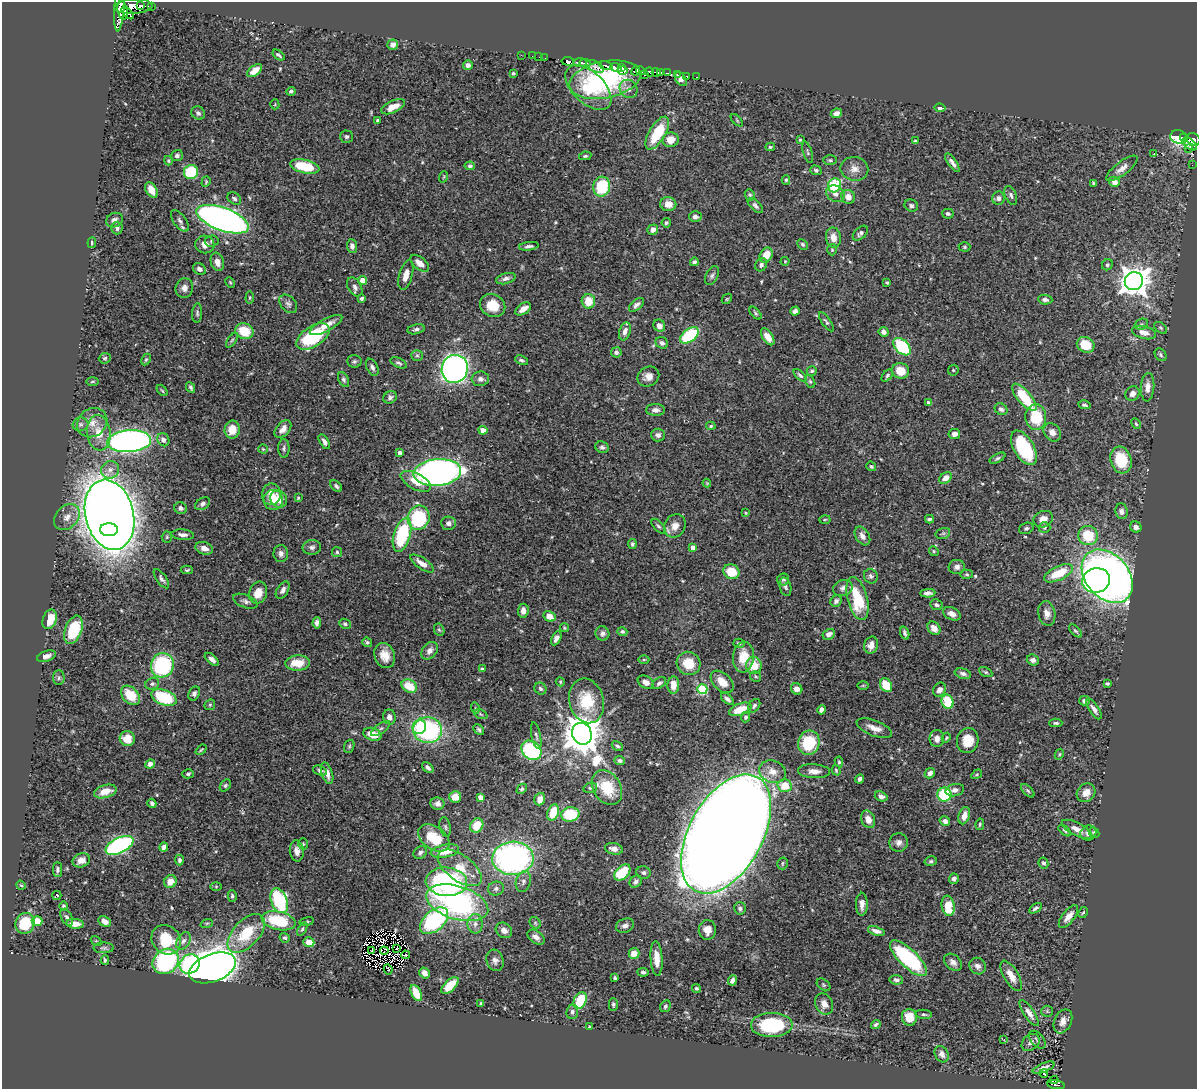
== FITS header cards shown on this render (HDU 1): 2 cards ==
NAXIS1  =                 1195
NAXIS2  =                 1087

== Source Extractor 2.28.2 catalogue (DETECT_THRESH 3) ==
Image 1195 x 1087 px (HDU 1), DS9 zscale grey, 1 PNG px = 1 image px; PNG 1199 x 1091 px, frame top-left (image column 1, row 1087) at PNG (2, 2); each listed source drawn as its Kron ellipse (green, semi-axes under 4 px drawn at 4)
Background 0.412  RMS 0.019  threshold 0.0572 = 3 sigma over >= 5 px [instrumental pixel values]
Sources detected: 555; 8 with non-positive FLUX_AUTO (blend fragments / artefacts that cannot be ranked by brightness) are neither listed nor drawn; of the other 547, the 500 brightest by FLUX_AUTO listed and drawn (47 fainter detections omitted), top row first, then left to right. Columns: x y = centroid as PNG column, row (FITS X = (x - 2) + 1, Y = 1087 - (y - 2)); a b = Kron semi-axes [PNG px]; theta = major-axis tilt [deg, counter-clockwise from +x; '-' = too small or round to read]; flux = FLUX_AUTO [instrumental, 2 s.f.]
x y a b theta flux
140 6 3 2 - 46
151 6 3 2 - 12
133 7 19 7 3 190
119 8 24 5 86 340
123 10 9 5 -81 74
128 13 8 3 -46 73
393 45 5 5 - 6.5
278 55 7 3 -37 2.3
521 55 3 2 - 2.5
532 56 2 2 - 2.3
539 57 2 2 - 2.1
545 58 2 2 - 4.5
568 61 6 4 -11 110
580 63 7 3 0 140
585 63 5 3 - 95
468 65 5 4 - 5.1
595 66 9 5 -28 56
606 66 7 3 -12 120
616 67 6 3 -20 89
622 68 4 3 - 35
255 71 8 5 37 14
622 71 5 3 - 23
636 71 5 3 - 39
641 71 5 3 - 45
649 72 4 3 - 79
656 72 5 3 - 110
660 72 4 3 - 86
513 73 3 3 - 1.7
667 73 3 2 - 17
644 75 3 2 - 5.9
677 75 3 3 - 17
686 76 3 2 - 4.3
697 77 3 2 - 2
681 79 8 5 -52 6.6
605 80 36 18 11 57
588 88 28 16 -44 57
628 89 9 8 - 6.9
291 91 4 4 - 2.7
275 104 5 4 - 1.3
393 107 13 6 24 18
940 108 5 4 - 4.5
198 113 7 6 - 3.6
836 113 5 4 - 6.5
377 120 3 3 - 1.9
737 120 7 3 -45 1.3
657 133 18 8 59 63
347 137 6 6 - 2.7
1179 137 8 6 -12 92
1184 137 4 3 - 36
1193 139 7 6 - 150
671 140 8 7 - 16
800 140 4 4 - 1.5
915 141 3 3 - 1.6
1190 144 8 5 -38 51
770 147 4 3 - 2
1188 148 4 3 - 31
808 152 11 4 -74 2.6
1154 154 3 2 - 6.5
177 156 6 5 - 3.8
585 156 6 4 9 2
830 160 7 5 -1 2.2
168 161 4 4 - 1.6
952 163 11 4 -55 5.5
1192 165 3 2 - 1.5
305 166 15 6 -13 52
470 166 5 4 - 2.5
1122 168 19 6 37 8.8
854 169 14 12 -11 11
816 170 5 4 - 2.7
191 172 7 7 - 65
443 177 6 3 69 1.3
786 180 5 4 - 1.6
206 182 5 4 - 1.4
1114 182 5 5 - 7.7
1093 183 4 3 - 1.5
834 185 7 6 - 63
602 187 10 8 78 67
151 190 8 5 -60 17
835 194 9 8 - 6.6
750 195 6 5 - 2.3
1011 195 10 5 -68 4
848 197 7 6 - 9.5
234 198 7 5 -34 3.5
998 198 6 6 - 4.8
668 204 8 7 - 14
755 205 9 5 -44 4
911 205 7 6 - 3.3
948 214 6 5 - 3
695 217 6 5 - 4.5
223 219 28 11 -20 890
114 220 8 7 - 5.9
180 221 12 6 -54 5
666 223 5 4 - 2.5
117 228 6 5 - 3.8
653 230 6 5 - 6.2
860 233 9 5 43 4.1
833 238 10 7 -80 11
212 241 7 5 4 2.8
92 243 5 3 - 1.9
205 244 9 8 - 10
803 244 6 5 - 2.6
352 246 7 5 -84 5.3
529 246 10 4 6 3.7
964 247 6 4 -1 1.8
832 250 6 5 - 2
766 255 8 6 62 18
785 261 4 4 - 1.3
217 262 9 6 -72 9
694 262 4 3 - 3
420 263 11 6 -39 9
761 265 7 5 54 3.7
1107 265 6 5 - 2.2
199 269 7 5 -31 5.1
406 275 15 6 75 10
712 276 10 6 63 3.8
506 279 10 5 15 5.3
362 280 4 4 - 14
1134 281 9 9 - 1800
230 282 5 3 - 1.7
887 282 4 3 - 1.6
355 287 10 6 -60 5.1
184 288 10 8 76 7.7
250 297 6 4 84 1.5
362 298 4 4 - 2.9
727 299 6 4 46 1.6
1045 300 7 5 -6 4.2
588 301 7 7 - 23
288 304 10 7 -48 4.5
636 305 9 5 41 4.7
493 306 13 11 -30 28
523 309 9 5 32 10
795 311 5 4 - 4.3
197 313 10 5 87 3.1
755 313 7 4 -48 2.3
826 322 11 4 -55 2.8
1141 324 7 5 21 2.6
326 325 18 6 28 15
659 326 6 5 - 8.1
1161 328 7 4 -37 1.8
416 329 9 5 12 3.5
244 331 9 8 - 34
625 331 9 5 71 7.3
884 332 5 4 - 5
1144 332 12 6 -14 11
689 335 10 6 36 87
313 336 18 10 33 96
768 337 9 5 -57 11
232 340 8 4 55 2.1
662 343 6 5 - 4.4
1086 345 9 7 -24 26
902 347 10 6 -44 78
616 352 5 5 - 4.1
417 355 6 5 - 2.5
1161 355 7 5 -54 2.5
105 358 6 5 - 2.3
146 360 6 4 63 2
521 360 7 4 -24 2.8
354 361 7 6 - 2.8
398 363 9 4 -25 2.8
372 367 9 5 -63 3.8
455 369 14 13 - 520
953 370 6 5 - 1.8
812 371 5 4 - 2.4
901 371 8 7 - 20
800 375 8 4 -41 3
887 376 7 4 49 2.4
648 377 11 9 32 9.4
480 379 8 7 - 5
344 380 8 5 -63 3.1
92 381 6 3 1 1.6
810 381 7 4 -62 2.1
191 387 6 3 -62 2.5
1148 387 14 6 86 9.6
162 390 7 3 -49 1.5
1132 393 8 6 52 7.6
390 397 7 6 - 3.9
1024 397 17 6 -49 57
928 402 4 4 - 3.3
1084 405 6 4 -11 2.7
1001 409 7 5 -34 3.5
655 410 9 6 -1 5.9
1036 417 13 10 -87 54
92 423 16 14 38 16
80 424 8 7 - 3.9
1136 424 6 4 -62 1.7
711 426 4 4 - 2.1
283 429 10 6 50 8.1
232 430 9 7 79 20
483 430 4 4 - 10
1052 432 10 7 -54 7.9
99 433 18 11 -83 24
954 434 6 5 - 6.3
658 435 7 6 - 5
163 440 7 6 - 4.8
129 441 22 11 4 630
324 442 8 4 -59 4.8
602 447 7 5 -22 3.1
284 448 9 5 -89 3.3
1024 448 19 10 -59 110
263 449 4 4 - 1.5
400 453 4 3 - 5.3
997 458 8 4 29 2.5
1121 460 13 10 -73 51
871 466 5 4 - 1.9
110 470 9 8 - 8.5
437 472 24 13 5 570
945 478 7 5 34 11
416 481 16 8 -28 20
707 483 4 4 - 1.3
336 486 7 4 -46 3.2
271 494 11 9 83 13
298 498 4 3 - 1.5
279 499 9 8 - 19
273 500 10 9 - 12
203 504 8 5 33 3.9
181 508 6 6 - 3.9
1122 511 8 6 -83 5.1
745 513 4 3 - 1.4
109 515 35 24 -76 3200
67 517 15 11 47 12
419 518 12 11 - 100
825 519 5 3 - 1.4
929 519 4 3 - 2.4
1043 519 10 8 21 11
448 523 7 6 - 5.3
658 526 9 4 -47 2.7
675 526 12 10 60 11
1136 527 6 5 - 4.9
1026 528 7 5 19 2.9
1045 528 6 5 - 2.3
109 530 9 6 -1 280
943 533 7 5 16 2.1
183 535 11 5 -5 5.3
402 535 17 8 73 99
862 536 10 6 -57 7.1
1088 536 10 9 - 46
167 537 5 5 - 1.8
632 544 5 4 - 2.7
312 547 9 7 6 4.4
693 547 4 4 - 9.8
204 548 9 6 -19 9
934 551 5 4 - 1.8
337 552 5 5 - 2.1
281 553 8 7 - 5.1
422 564 14 5 -34 12
957 567 8 7 - 5.8
187 570 6 4 2 1.7
731 572 8 7 - 28
1058 573 15 7 25 42
967 574 6 4 -2 2
871 576 7 6 - 3.8
1107 576 30 21 -49 970
161 579 11 5 -54 3.9
783 580 6 6 - 2.7
1096 580 14 12 15 250
785 587 9 5 -75 3.9
843 588 10 7 20 5.7
283 590 9 5 57 5.6
258 593 11 8 71 16
928 593 7 4 3 5.2
857 599 22 10 -75 67
245 601 13 6 -21 4.7
836 601 6 5 - 3.7
936 605 6 5 - 3.5
523 611 7 5 86 8.8
1047 613 12 8 -79 8.7
952 614 9 6 -25 7.6
549 616 6 5 - 13
50 619 10 7 69 23
317 623 6 4 86 4.2
345 624 6 5 - 2.6
564 628 5 4 - 1.4
934 628 7 6 - 11
73 630 15 8 70 59
439 630 6 5 - 2
1075 631 8 4 -47 2.5
622 632 5 4 - 2.6
602 633 7 7 - 4.5
905 633 7 4 -72 3.2
829 634 6 5 - 5.1
556 638 7 4 63 5.8
367 642 5 4 - 2.3
739 643 5 4 - 2.8
871 645 9 7 74 9.3
430 651 10 7 51 7
46 656 10 5 20 5.7
385 656 13 10 -68 16
743 657 15 10 85 28
212 659 8 4 -41 5.5
644 660 5 3 - 1.6
1033 660 6 5 - 4.4
298 663 12 7 3 25
688 663 12 11 - 29
162 665 12 11 - 120
754 666 8 8 - 27
482 669 3 3 - 2.3
986 672 7 4 -26 2.2
963 674 8 5 -15 4
755 676 5 5 - 2.4
59 678 7 5 86 2.6
560 682 5 4 - 1.5
646 682 8 6 -29 7.6
722 682 13 8 -43 17
659 683 8 5 36 3.9
1108 683 4 3 - 2
152 684 7 5 24 2.7
673 685 8 6 87 15
863 685 6 4 0 1.4
886 685 7 5 -60 32
409 686 8 6 -30 29
540 689 6 5 - 3.2
702 689 5 5 - 87
797 689 6 5 - 7.6
939 690 7 6 - 6.7
194 694 7 5 64 3.8
130 695 11 7 -47 36
164 697 13 7 -21 74
727 699 8 4 -43 4
587 701 22 17 -75 50
1084 701 5 4 - 3.3
947 702 7 6 - 45
210 705 6 5 - 1.9
754 706 7 5 55 3.2
475 708 6 3 -74 1.4
740 709 12 6 20 26
1094 709 11 5 -56 6.1
822 710 5 4 - 6
481 714 7 4 -22 1.9
389 717 7 6 - 6
746 717 5 4 - 2.9
1056 723 6 3 0 2.6
419 727 7 6 - 46
381 728 11 5 33 3.8
874 728 19 7 -21 11
428 730 14 13 - 180
479 730 6 4 -48 2.8
372 734 9 6 -18 24
582 734 11 9 -64 3800
536 735 14 4 -79 3.5
946 738 5 3 - 1.5
127 739 8 7 - 21
937 739 8 7 - 7
968 740 12 10 79 23
809 743 12 10 75 62
349 746 7 5 70 2.2
617 746 6 4 -34 2.5
201 750 6 3 40 1.4
531 750 11 8 -40 130
1059 754 5 4 - 1.5
620 760 5 4 - 3.1
839 762 5 3 - 1.7
150 764 5 4 - 6.9
428 767 6 4 -40 4.1
836 770 5 4 - 1.5
320 771 7 4 -20 3.1
814 771 16 7 -3 10
772 772 14 11 -19 14
327 773 11 5 -72 8.6
930 773 5 4 - 5.1
188 774 6 4 14 2.4
977 774 6 3 31 1.4
860 779 5 3 - 3.6
225 785 7 5 51 2.5
785 786 7 6 - 28
590 788 7 5 14 2.3
607 788 19 13 -59 44
522 789 6 4 44 2.4
955 790 9 6 12 5.5
105 791 11 6 17 18
1028 791 8 4 -45 2.6
1086 793 10 8 45 13
944 795 7 7 - 69
881 796 6 4 -21 5
455 797 6 6 - 11
480 797 4 4 - 10
540 799 6 5 - 11
152 803 5 3 - 3.4
437 804 7 6 - 5.2
553 812 8 5 70 36
570 814 9 7 9 59
964 816 9 5 72 11
868 819 9 6 -67 10
945 821 5 5 - 4.9
980 824 6 4 79 2.1
477 825 7 6 - 26
445 827 10 5 -78 3.2
1077 829 17 6 -27 11
1065 830 7 4 -41 2.1
1088 833 8 7 - 7
1094 833 6 5 - 1.8
726 834 65 37 61 6900
434 838 17 11 -35 42
899 842 9 9 - 6.2
303 844 5 4 - 2.1
119 845 15 7 27 290
164 847 5 4 - 6.9
614 849 9 5 -12 7.2
297 851 10 7 -83 7.9
445 851 14 6 12 23
420 853 7 6 - 3.7
513 858 21 16 2 380
81 860 9 6 22 9.8
179 860 5 4 - 3.1
931 861 6 4 13 2.4
782 863 6 5 - 2.1
1043 863 6 4 -61 3.1
460 868 25 13 -36 38
57 869 7 4 90 2.8
622 872 10 6 46 46
643 873 7 6 - 3.4
954 879 5 5 - 4
523 881 10 7 75 5.7
170 882 6 6 - 13
446 882 21 14 -5 210
636 882 7 5 46 4.3
21 885 5 3 - 1.5
216 886 6 4 0 1.3
496 889 8 7 - 4.5
57 895 4 4 - 3.2
232 896 6 4 -74 2.5
279 901 13 8 -69 120
457 903 32 16 -17 270
862 904 11 6 89 7.6
64 906 5 4 - 2.4
948 906 10 6 -80 34
740 908 6 5 - 3.1
1035 908 7 3 33 2.9
1083 912 6 4 60 1.7
1068 916 14 6 52 9.7
67 917 9 5 -63 4.5
37 921 5 5 - 22
105 921 7 5 -28 8.5
279 921 17 9 -13 60
434 921 16 10 41 130
307 922 7 3 10 1.7
25 923 11 9 65 55
207 923 6 4 18 1.5
535 923 6 5 - 1.9
75 924 9 5 -6 12
475 924 10 7 -89 7.3
625 926 9 7 21 5.5
302 929 7 4 60 2.2
504 930 9 7 -37 7.6
707 930 10 8 -88 12
876 931 9 4 -18 6.7
246 933 23 13 48 49
536 937 9 6 -34 6.4
285 938 5 4 - 2.6
166 940 16 13 -47 43
96 941 6 4 -33 1.5
183 941 9 6 57 5
309 942 5 4 - 14
104 948 10 5 1 3.2
397 948 3 2 - 1.7
372 950 3 2 - 1.4
384 951 4 2 - 1.8
634 953 5 5 - 15
405 955 4 2 - 2.2
908 958 24 9 -44 140
657 959 17 6 -87 16
105 960 4 3 - 2.5
495 960 11 8 -75 6.2
166 961 14 11 41 160
953 962 10 7 -40 6.2
190 964 10 9 - 140
977 966 9 7 -43 5.9
213 968 24 13 21 2100
388 969 5 2 - 1.4
643 972 5 4 - 2.8
425 973 6 5 - 6.5
1011 976 17 7 -60 14
615 978 4 3 - 2.2
732 980 5 4 - 5.2
896 980 6 5 - 3.7
450 985 11 5 44 28
823 985 8 5 -41 2.2
696 988 5 4 - 2
416 993 8 5 -64 27
580 1000 9 6 64 47
481 1003 3 3 - 1.8
613 1004 6 4 -90 2.6
824 1004 11 8 -65 10
665 1006 6 5 - 2.8
1047 1011 6 5 - 2.1
572 1012 7 6 - 4.1
1029 1013 15 5 -57 8.1
924 1014 8 4 -4 2.4
909 1017 8 7 - 17
1063 1021 12 8 64 8.4
876 1024 5 3 - 2.7
772 1025 21 12 0 98
589 1027 3 3 - 1.6
1004 1039 3 2 - 3.5
1037 1040 10 6 -49 3.6
1031 1042 10 7 40 6
942 1054 8 6 -62 5.3
1043 1068 11 4 24 3.8
1044 1074 4 3 - 2.3
1054 1080 4 2 - 7.4
1056 1085 8 3 -9 23
At the frame edge (FLAGS 8, measured only in part): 2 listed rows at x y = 119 8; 1193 139
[47 fainter detections neither listed nor drawn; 8 non-positive-flux detections neither listed nor drawn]